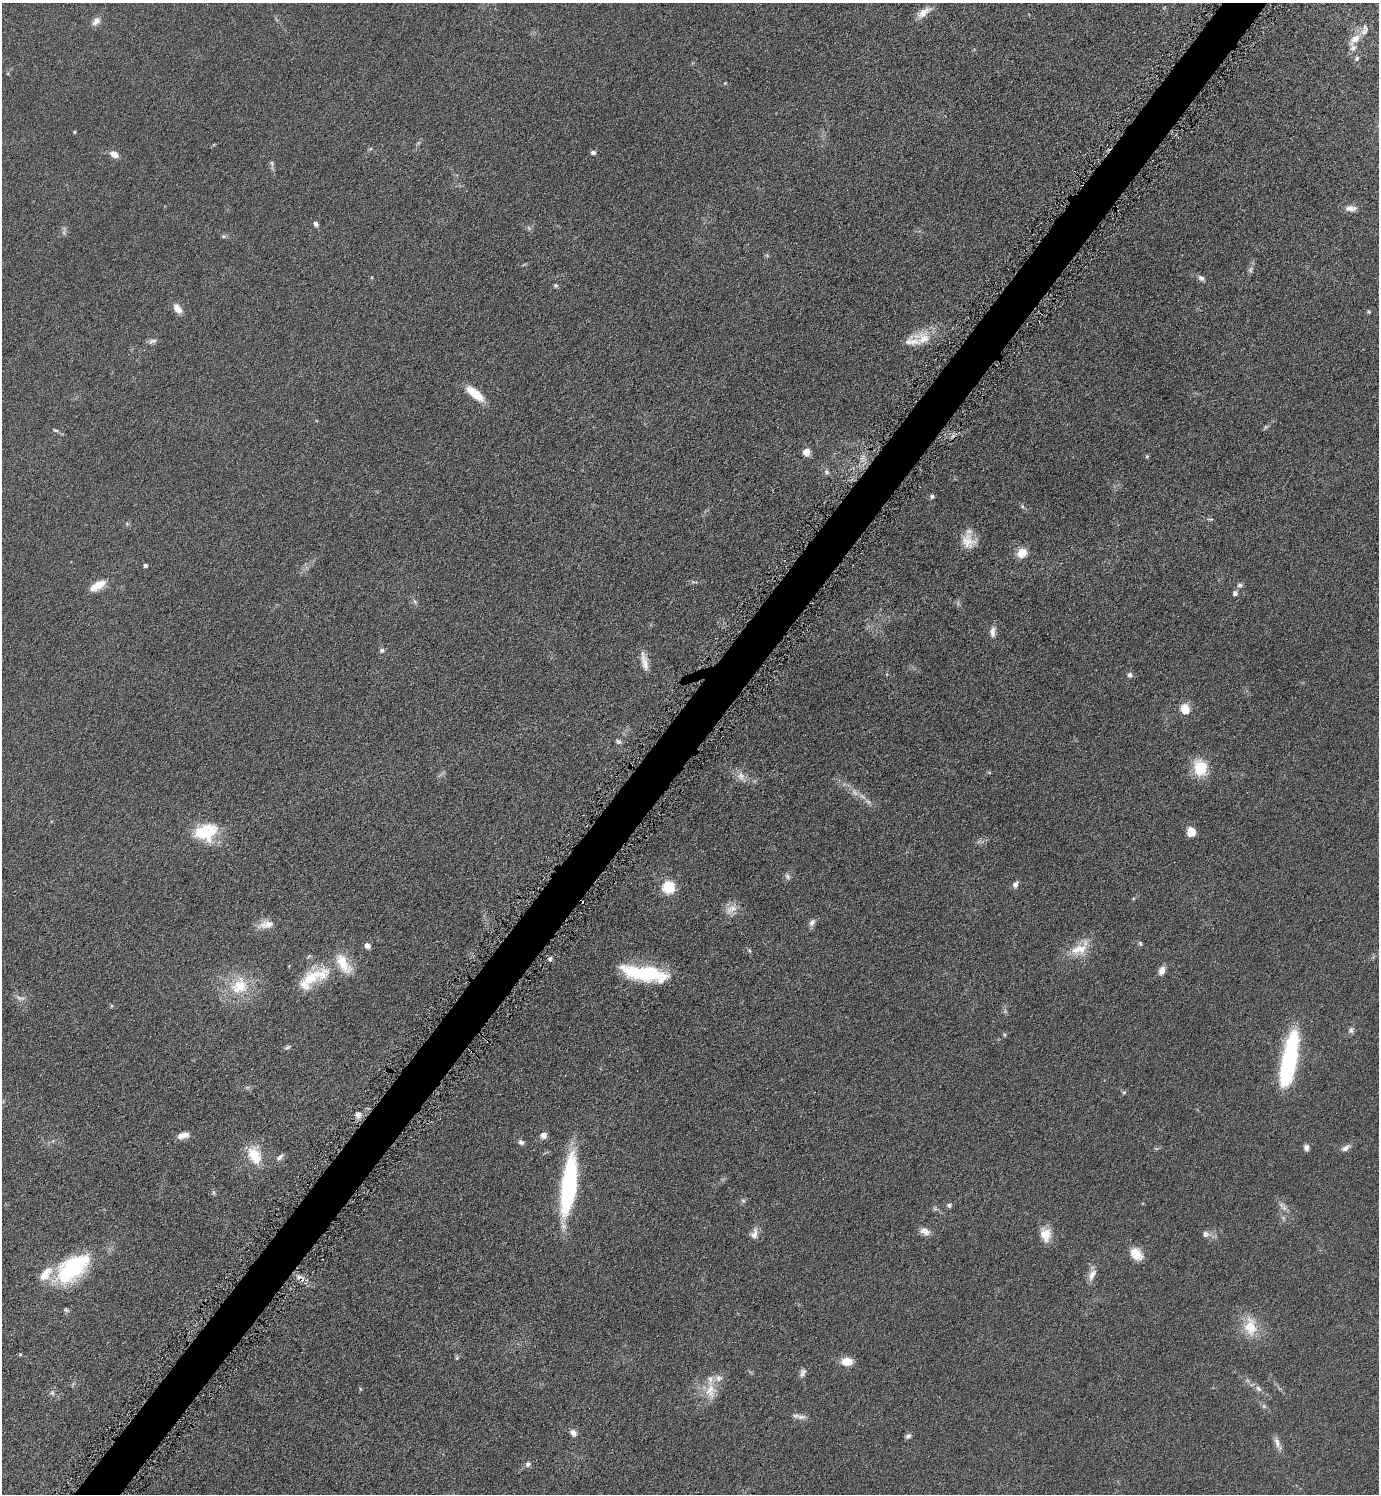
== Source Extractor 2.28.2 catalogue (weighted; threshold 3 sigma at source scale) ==
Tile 7 of 4 x 4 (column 3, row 2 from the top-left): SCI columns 2929-4305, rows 2998-4489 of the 5998 x 5995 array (HDU 1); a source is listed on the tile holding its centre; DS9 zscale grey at full resolution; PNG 1381 x 1496 px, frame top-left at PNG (2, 3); no overlay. Shown black and unused: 3% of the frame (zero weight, under 4 of 8 exposures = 1% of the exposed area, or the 3 px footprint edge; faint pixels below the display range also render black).
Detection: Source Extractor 2.28.2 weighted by HDU 2 'WHT'; one run over the whole footprint, this tile lists its part. Background 0.0953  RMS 0.0062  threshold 0.0252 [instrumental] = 3 sigma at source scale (4.09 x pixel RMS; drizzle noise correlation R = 1.36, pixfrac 0.8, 0.05/0.05 arcsec/px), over >= 5 px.
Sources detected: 112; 3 too faint to see at this stretch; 1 cosmic-ray / hot-pixel residue — not listed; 8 inside a brighter listed object's ellipse — not listed separately; the other 100 listed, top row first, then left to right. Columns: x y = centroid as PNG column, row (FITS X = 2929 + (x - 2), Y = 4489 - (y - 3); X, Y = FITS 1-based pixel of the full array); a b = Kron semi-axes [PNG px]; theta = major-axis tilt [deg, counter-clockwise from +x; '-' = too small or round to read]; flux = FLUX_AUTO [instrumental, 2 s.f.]
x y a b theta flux
924 12 22 8 34 5.4
96 21 13 8 43 3.3
1355 39 17 9 42 5.9
1357 58 7 5 58 1.1
725 83 4 4 - 0.48
75 132 4 3 - 0.63
593 152 6 5 - 1.4
114 154 9 7 -32 4.8
272 163 9 4 -81 1.3
1350 208 14 9 -5 3.6
316 224 7 5 -69 1.7
529 228 7 4 -71 0.91
223 236 7 5 19 1
1250 270 9 6 74 1.6
1201 278 9 6 -40 1.9
556 285 7 5 -21 0.91
177 309 12 8 -53 4.8
1369 312 5 4 - 0.67
923 338 28 18 -9 12
152 341 12 6 19 1.9
475 393 23 8 -39 12
55 430 7 4 -18 1
806 452 5 5 - 10
1147 456 5 4 - 0.8
826 472 9 6 -42 1.5
932 496 6 6 - 1.2
1210 519 9 3 -3 0.82
968 541 20 17 -35 9
1022 553 12 10 36 7.2
145 565 4 4 - 1.5
97 585 20 9 31 8.3
1240 585 8 6 2 1.4
1235 593 6 6 - 1.6
414 601 8 3 -71 1.1
993 632 14 7 86 3.3
382 650 7 6 - 1.3
645 663 26 8 -78 5.6
1130 675 7 7 - 1.6
1185 709 11 9 -66 9.1
618 741 8 6 -37 1.4
1200 768 20 16 -79 16
741 776 13 10 -77 4.4
1191 832 8 7 - 9
203 833 26 20 -7 24
788 877 8 6 -58 1.6
1015 884 9 6 61 2.3
669 887 6 6 - 59
731 909 19 10 34 5.4
812 922 10 7 55 2.3
267 924 19 11 8 6.3
1140 943 7 5 -75 1
367 946 5 5 - 4.5
1079 949 26 14 17 12
550 959 6 4 73 1.1
344 964 33 14 -57 13
1162 970 10 7 69 3.8
644 973 43 12 -9 50
311 978 35 19 40 20
239 986 27 23 31 22
20 998 15 5 -18 2.4
1351 1030 8 7 - 1.7
1005 1035 6 3 -71 0.65
287 1047 9 5 31 1.2
1289 1061 55 13 79 82
1124 1092 5 5 - 0.82
358 1114 7 7 - 3.1
183 1135 14 7 13 4.5
544 1135 8 8 - 3
521 1142 7 6 - 1.8
1306 1147 9 6 -78 1.9
1346 1148 13 6 32 2.7
254 1155 22 15 -69 15
280 1157 11 6 42 1.9
569 1185 60 14 83 82
213 1192 7 3 -71 0.85
743 1201 6 5 - 1.1
949 1205 6 6 - 1.4
1281 1205 9 6 -23 2
925 1231 15 9 -24 3.7
754 1234 15 8 76 3.8
1045 1234 16 12 -81 8.4
1206 1234 9 8 - 2.3
1136 1254 17 12 -45 7.6
72 1268 46 24 38 50
1092 1275 17 8 61 4.1
66 1310 8 4 -36 0.98
1250 1327 24 15 -86 15
20 1355 6 4 0 0.64
457 1358 6 4 89 0.79
847 1362 13 9 -1 7.3
802 1373 12 6 61 2.1
1259 1389 10 7 -45 2.1
710 1391 22 14 -88 10
52 1393 7 5 69 1.4
1264 1406 7 6 - 1.3
801 1417 14 6 3 2.8
573 1433 9 7 -49 2.8
908 1436 8 6 39 1.7
1277 1443 19 6 -69 3.4
528 1464 8 7 - 1.8